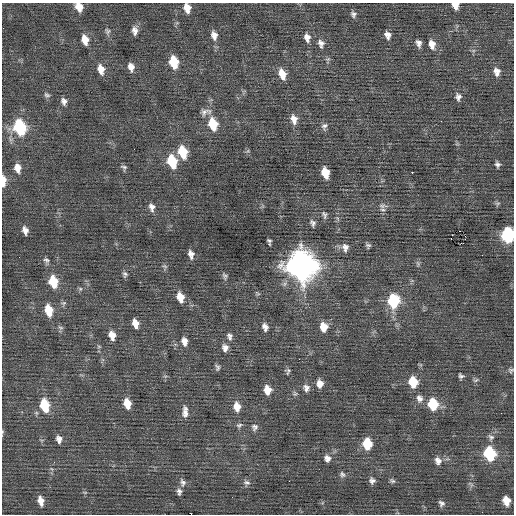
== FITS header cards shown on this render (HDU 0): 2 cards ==
NAXIS1  =                  512 / Axis length
NAXIS2  =                  512 / Axis length

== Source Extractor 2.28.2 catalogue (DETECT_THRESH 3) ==
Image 512 x 512 px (HDU 0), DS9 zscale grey, 1 PNG px = 1 image px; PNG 516 x 516 px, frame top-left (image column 1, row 512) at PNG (2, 3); no overlay
Background 0.0611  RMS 0.73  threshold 2.2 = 3 sigma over >= 5 px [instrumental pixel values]
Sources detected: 107; all 107 listed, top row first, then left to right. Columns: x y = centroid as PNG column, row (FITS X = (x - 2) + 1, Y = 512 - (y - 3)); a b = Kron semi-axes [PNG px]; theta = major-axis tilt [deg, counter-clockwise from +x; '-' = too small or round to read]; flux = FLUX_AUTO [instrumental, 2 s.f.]
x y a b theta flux
455 5 7 6 - 430
79 7 9 7 -63 540
187 8 9 7 -74 490
353 14 8 7 - 160
135 30 11 7 -89 290
107 31 9 7 -78 160
214 35 12 8 -76 360
387 35 9 7 -70 280
307 37 11 8 -75 320
85 40 11 7 -74 560
321 43 12 8 -74 280
419 43 9 7 -69 220
432 44 12 8 -77 410
328 59 7 5 11 91
174 62 10 7 -76 1600
131 67 9 7 -77 320
101 69 12 8 -76 460
497 72 10 8 -83 350
282 74 12 7 -72 670
47 95 8 6 -31 130
458 97 10 7 -81 230
64 101 9 6 -72 210
205 112 15 9 12 290
294 119 12 8 -77 410
441 121 3 2 - 41
213 124 12 8 -76 1400
324 126 10 8 74 190
19 127 11 8 -75 5000
134 149 3 2 - 39
183 152 11 8 -73 1500
172 161 11 8 -74 2000
497 164 8 6 -77 150
124 167 8 6 -46 120
17 168 11 8 -78 420
412 172 2 2 - 550
325 173 9 6 -76 860
3 181 9 4 89 680
497 203 7 6 - 96
383 206 14 8 -4 240
152 207 10 8 -74 280
324 215 10 6 -72 140
313 223 10 7 -70 170
25 230 8 5 -70 270
460 231 2 2 - 210
452 235 2 2 - 38
507 235 10 7 -87 6100
269 241 6 4 -78 120
368 246 6 5 - 110
345 247 11 8 -81 280
191 254 9 6 -79 290
46 260 10 7 -62 150
418 263 8 5 -70 110
165 266 8 5 -20 99
301 266 13 11 -73 72000
125 274 9 6 -79 140
225 276 9 6 -64 130
53 282 11 8 -75 1400
80 289 6 5 - 90
257 293 8 5 -45 79
180 297 11 7 -74 630
393 301 11 9 -89 3100
63 303 8 6 20 120
49 310 12 7 -77 920
135 323 9 6 -72 450
265 327 10 6 -72 250
323 327 10 8 -81 650
60 328 8 6 -25 120
112 335 11 8 -75 460
230 336 10 7 -80 180
184 341 10 7 -80 320
225 348 10 8 -74 270
217 367 7 5 -69 120
511 370 7 6 - 110
288 371 8 6 83 120
461 376 7 6 - 120
476 380 8 4 26 94
413 382 9 8 - 1400
320 384 9 8 - 380
306 388 10 8 -73 240
267 390 9 7 -82 590
295 394 7 6 - 110
419 398 11 9 -65 290
127 404 10 7 -76 710
433 404 10 8 -79 2000
44 405 12 8 -77 1800
237 407 11 8 -83 500
185 412 16 7 -88 330
501 413 2 2 - 60
239 425 9 6 27 130
255 427 9 8 - 190
2 432 6 3 89 60
491 437 9 8 - 190
59 439 9 6 -77 250
367 444 9 8 - 1400
489 453 10 8 -73 3600
327 458 9 8 - 270
438 461 11 9 -65 280
342 474 8 7 - 140
372 481 7 7 - 180
392 481 8 5 -19 110
183 482 12 7 -76 190
247 482 10 7 -7 170
179 491 8 6 89 170
85 492 6 3 -8 49
41 501 11 6 -77 450
506 501 8 6 -72 610
441 503 8 6 -50 160
At the frame edge (FLAGS 8, measured only in part): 7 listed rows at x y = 455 5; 79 7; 187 8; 3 181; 507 235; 511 370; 2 432